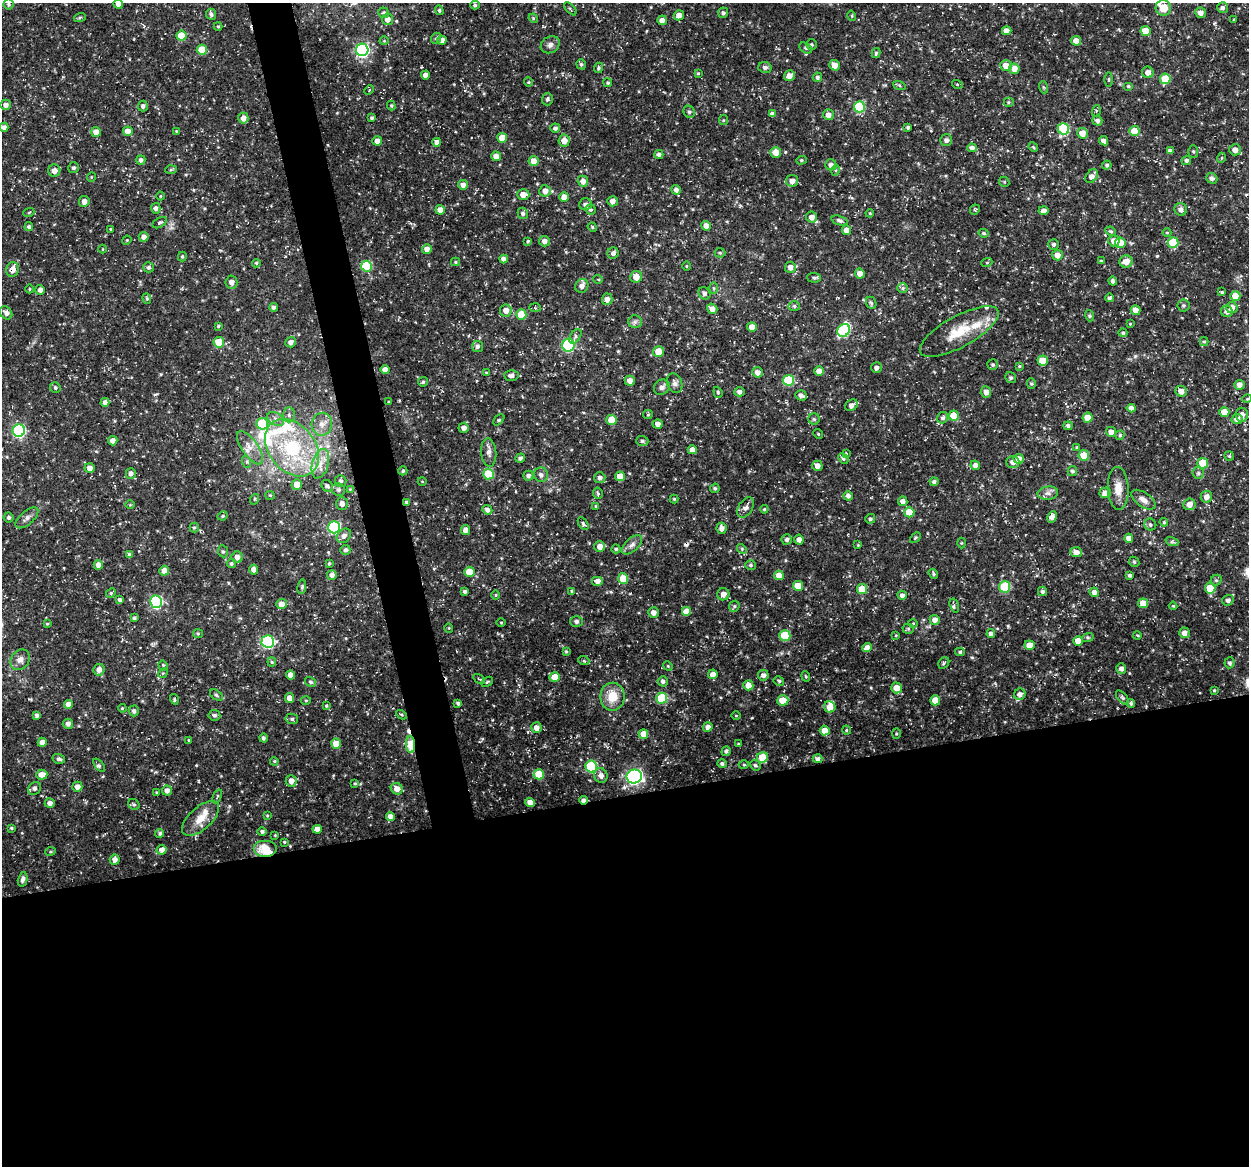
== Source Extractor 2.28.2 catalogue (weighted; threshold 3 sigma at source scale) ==
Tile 15 of 4 x 4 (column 3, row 4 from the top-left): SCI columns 2496-3742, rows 38-1201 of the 4992 x 4776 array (HDU 1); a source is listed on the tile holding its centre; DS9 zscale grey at full resolution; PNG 1251 x 1168 px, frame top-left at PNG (2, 3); each listed source drawn as its Kron ellipse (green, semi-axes under 4 px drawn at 4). Shown black and unused: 34% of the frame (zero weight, under 3 of 5 exposures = <1% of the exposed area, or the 3 px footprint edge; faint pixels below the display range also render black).
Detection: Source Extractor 2.28.2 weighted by HDU 2 'WHT'; one run over the whole footprint, this tile lists its part. Background 0.0467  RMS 0.0028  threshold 0.0124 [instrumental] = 3 sigma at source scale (4.5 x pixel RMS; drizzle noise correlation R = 1.50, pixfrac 1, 0.0396/0.0396 arcsec/px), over >= 5 px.
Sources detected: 511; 2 inside a brighter object's white glare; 3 cosmic-ray / hot-pixel residue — neither listed nor drawn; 10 inside a brighter listed object's ellipse — not listed separately; the other 496 listed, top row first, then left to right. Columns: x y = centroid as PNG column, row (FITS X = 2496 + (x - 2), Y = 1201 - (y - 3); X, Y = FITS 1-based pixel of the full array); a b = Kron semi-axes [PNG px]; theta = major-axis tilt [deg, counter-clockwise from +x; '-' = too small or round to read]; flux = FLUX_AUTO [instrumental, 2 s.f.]
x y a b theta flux
9 4 5 5 - 0.57
118 4 5 4 - 1.3
475 5 5 4 - 0.43
1163 8 8 7 - 4.1
1222 8 5 5 - 0.83
570 9 8 3 -46 0.35
439 10 5 4 - 0.47
384 13 5 5 - 0.54
723 13 5 5 - 0.65
1201 13 5 5 - 1.6
211 14 6 5 - 0.84
679 15 5 5 - 1.9
852 16 5 3 - 0.3
80 17 6 4 19 0.38
533 18 5 4 - 0.33
387 19 5 5 - 1.5
1234 19 3 3 - 0.22
662 20 5 4 - 1.5
218 26 4 4 - 0.31
1007 31 5 4 - 2.1
1145 31 5 5 - 4.8
181 36 5 5 - 5.4
436 38 6 5 - 0.47
442 40 4 4 - 1.7
384 41 4 3 - 0.21
1076 41 5 4 - 3
811 44 5 5 - 0.48
550 45 10 8 31 1.2
806 48 7 5 -28 0.51
202 50 5 5 - 7
362 50 6 6 - 49
876 53 5 3 - 0.44
581 64 5 4 - 0.48
835 65 5 5 - 2
1006 66 6 5 - 2.8
765 67 6 5 - 0.75
598 68 5 4 - 0.47
1014 69 5 5 - 2.7
1148 72 6 5 - 1.7
698 73 3 3 - 0.33
426 75 4 4 - 1.7
789 76 5 5 - 1.9
817 77 5 4 - 0.67
1109 79 7 3 -90 0.36
1165 79 5 5 - 8.7
528 82 4 4 - 0.31
608 83 4 4 - 0.44
957 84 5 3 - 0.29
899 85 6 4 -19 0.41
1128 86 5 4 - 0.39
1043 87 6 4 -70 0.32
369 90 5 3 - 0.22
547 99 6 5 - 0.65
1008 102 5 5 - 0.42
6 105 5 5 - 1.2
143 106 5 5 - 0.76
391 106 5 4 - 0.35
859 107 5 5 - 18
1096 111 6 3 72 0.33
689 112 6 5 - 0.63
772 114 4 4 - 1.2
828 115 5 5 - 1.6
243 118 5 5 - 1.6
372 118 3 3 - 0.5
723 120 5 4 - 0.32
1097 121 5 4 - 0.91
4 127 5 4 - 1.2
908 127 3 3 - 0.47
555 128 5 4 - 0.8
1064 129 6 5 - 19
128 131 5 5 - 2.2
176 131 4 3 - 0.22
1134 131 5 5 - 4.5
96 132 5 5 - 2.4
1082 133 5 5 - 2.6
502 138 5 5 - 4.4
946 140 6 5 - 0.82
377 141 5 4 - 1.5
564 141 6 5 - 2.5
1104 141 5 4 - 1.4
437 142 4 4 - 1.4
1033 147 5 4 - 0.31
972 148 5 4 - 1.4
1235 150 6 5 - 1.7
1170 151 4 4 - 0.99
1193 151 6 5 - 0.45
776 152 5 5 - 2.7
659 155 4 4 - 0.76
496 156 5 4 - 1.9
1221 158 5 3 - 0.27
141 160 5 4 - 0.75
801 160 5 4 - 0.38
1186 160 5 4 - 0.63
534 161 5 5 - 2.6
831 165 6 5 - 1.4
1107 165 4 4 - 0.63
73 168 6 5 - 0.53
171 170 6 4 3 0.32
836 170 5 3 - 0.32
54 171 6 6 - 1.7
1092 176 8 5 53 1.8
91 177 5 3 - 0.21
1212 178 6 5 - 0.77
583 181 5 5 - 1.8
792 181 6 5 - 1.8
1004 182 5 4 - 0.36
463 185 5 5 - 1.4
676 190 4 4 - 1.1
545 191 6 5 - 1.8
523 194 6 5 - 2.4
160 196 4 3 - 0.23
564 197 5 4 - 3
84 201 5 5 - 1.6
612 201 5 5 - 1.4
585 204 6 6 - 0.99
156 208 5 4 - 0.79
1181 209 6 6 - 1
440 210 5 4 - 2
590 210 5 5 - 0.49
975 210 5 5 - 0.36
1043 211 5 4 - 0.93
29 212 5 3 - 0.29
523 213 6 5 - 0.73
870 213 4 3 - 0.24
812 217 5 5 - 2
839 220 8 4 -20 0.74
160 223 8 4 30 0.54
706 226 5 5 - 2
29 227 4 4 - 0.7
592 227 5 4 - 0.34
110 229 4 2 - 0.22
847 230 5 4 - 2.7
1111 231 5 4 - 0.44
984 233 5 4 - 0.5
1167 233 4 4 - 0.26
144 237 5 5 - 1.5
127 240 5 4 - 0.26
528 241 4 4 - 0.32
544 241 5 5 - 1.1
1114 241 6 5 - 2.5
1173 242 5 5 - 11
1120 243 5 5 - 5
1054 244 5 5 - 0.7
103 249 4 3 - 0.19
427 249 5 5 - 1.7
613 253 6 5 - 1
720 253 5 5 - 0.39
1057 255 5 5 - 1.9
182 256 5 4 - 0.39
504 259 4 4 - 1.4
1101 261 4 3 - 0.3
1126 261 6 6 - 2.5
455 262 4 4 - 0.34
987 262 5 3 - 0.31
256 263 4 4 - 0.4
366 266 5 5 - 18
686 266 5 3 - 0.26
148 267 5 5 - 0.62
790 267 5 5 - 1.3
12 269 7 6 - 2.1
860 274 5 5 - 1.9
636 277 6 6 - 2.2
814 278 7 5 -4 0.52
598 279 5 3 - 0.28
1113 281 4 4 - 0.87
231 282 6 6 - 1.2
582 286 7 6 - 1.4
714 288 5 4 - 0.34
903 288 5 5 - 0.46
29 289 4 3 - 0.26
40 290 5 4 - 1.2
1222 292 4 3 - 0.29
704 293 6 5 - 0.86
1235 296 5 5 - 3.9
147 298 5 4 - 0.37
1109 298 4 4 - 0.59
607 299 6 5 - 1.5
871 303 6 5 - 0.61
1183 305 6 6 - 0.57
794 306 5 5 - 0.53
274 307 4 4 - 0.88
1232 307 5 5 - 1.8
535 308 6 4 -2 0.35
712 309 5 5 - 1.7
506 310 6 6 - 2.1
1136 310 5 5 - 2.1
1227 311 6 6 - 1.4
6 313 7 5 -52 1.1
521 314 5 5 - 6.6
1090 316 6 4 -72 0.41
635 322 7 6 - 0.73
1130 324 3 3 - 0.2
218 326 3 3 - 0.35
752 327 5 4 - 2.8
844 330 7 6 - 23
959 331 44 15 29 9.2
1123 333 4 4 - 0.49
575 336 8 5 57 0.58
219 342 5 5 - 5.5
291 342 5 5 - 0.97
1204 342 4 4 - 0.34
568 345 6 6 - 24
477 346 6 5 - 0.93
658 351 5 5 - 3.9
1043 361 5 5 - 4.8
993 365 5 5 - 0.47
1019 366 4 3 - 0.3
876 368 5 5 - 0.96
385 370 4 4 - 1.9
819 371 5 4 - 1.9
757 372 5 5 - 1.5
486 373 3 3 - 0.24
511 375 7 5 -3 1.1
1011 378 6 5 - 0.6
789 380 5 5 - 13
630 381 5 5 - 1.6
423 382 5 4 - 0.44
675 383 10 7 -67 1.1
1031 384 5 4 - 0.4
1239 385 5 5 - 1.5
662 387 8 7 - 1.1
55 388 5 5 - 0.51
1181 391 6 5 - 2
718 392 6 4 -70 0.37
739 392 5 4 - 1
986 392 5 5 - 1.8
801 395 6 5 - 1.1
1247 399 5 3 - 0.22
105 402 4 4 - 1.3
389 402 4 2 - 0.25
851 405 7 5 37 1.3
1131 408 4 4 - 1.5
1224 412 5 5 - 3.1
648 414 5 4 - 0.33
289 415 7 6 - 0.82
1242 415 7 6 - 1.6
954 416 5 5 - 5.1
943 418 6 5 - 0.71
1088 418 5 5 - 5.8
276 419 9 6 -28 1.1
814 419 6 5 - 0.53
1237 419 5 5 - 1.5
499 420 6 4 46 0.49
611 420 5 5 - 4.7
262 424 6 6 - 11
322 424 11 10 - 2.2
658 424 5 4 - 1.2
1068 426 4 4 - 0.64
464 428 5 5 - 1.4
19 430 6 6 - 41
1111 432 5 5 - 1.6
818 434 5 4 - 0.35
1120 435 5 4 - 0.42
113 441 4 4 - 1.7
642 441 6 5 - 0.52
1077 447 4 3 - 0.32
250 448 19 8 -56 2.8
292 448 32 23 -51 25
692 450 4 4 - 2
489 452 14 7 -85 1.5
846 453 4 2 - 0.21
1084 455 5 5 - 5
1229 456 5 4 - 0.38
520 458 5 3 - 0.53
843 459 6 4 -48 0.48
1018 459 5 5 - 2.5
247 462 6 4 -71 0.51
1013 462 7 5 1 1.1
1203 463 5 5 - 8.4
320 464 15 8 74 2.8
975 465 5 4 - 1.1
817 466 5 5 - 1.8
90 468 5 4 - 1.6
403 471 4 4 - 0.48
1072 471 5 4 - 0.62
131 473 5 5 - 1.1
1198 473 6 6 - 0.62
489 474 5 5 - 11
541 475 7 7 - 0.98
528 476 5 5 - 0.75
620 476 5 5 - 3.7
600 478 5 5 - 0.91
341 481 6 5 - 0.72
422 481 4 3 - 0.22
934 482 4 4 - 0.64
297 485 5 5 - 2.3
327 486 6 5 - 0.74
715 488 5 4 - 0.49
1118 488 21 10 -87 3.3
350 489 4 4 - 0.24
338 490 7 6 - 0.78
598 493 5 5 - 0.43
1048 493 10 6 8 1.1
1105 493 5 5 - 1.8
270 495 5 4 - 0.34
848 496 5 4 - 0.93
1206 497 6 6 - 1.8
255 499 5 3 - 0.32
674 499 4 4 - 0.31
1143 500 14 7 -36 1.6
903 501 5 4 - 1.4
407 502 4 3 - 0.68
342 504 6 6 - 1.2
1189 504 6 6 - 2
130 505 4 3 - 0.23
596 506 4 3 - 0.31
746 507 11 7 58 1.5
764 509 4 3 - 0.33
487 510 5 4 - 1.1
909 512 5 5 - 5.4
222 516 5 4 - 0.39
9 517 5 5 - 0.59
1052 517 6 4 65 1.4
27 518 14 6 40 1.2
870 519 5 4 - 0.54
1164 522 4 3 - 0.31
583 523 7 4 -57 0.53
1150 524 6 5 - 0.59
334 527 6 6 - 30
194 528 5 4 - 0.4
721 528 5 5 - 1.3
465 530 5 4 - 1.7
344 536 8 6 46 1.2
915 538 6 3 45 0.34
1129 538 4 4 - 1.6
787 539 5 5 - 0.76
799 539 5 4 - 1.4
1172 542 6 4 -18 0.47
961 543 5 3 - 0.25
632 545 12 6 42 1.2
858 545 3 3 - 0.2
600 546 5 5 - 1.8
616 549 4 4 - 0.42
742 549 5 4 - 0.39
345 550 5 5 - 0.73
223 551 6 5 - 0.46
1076 552 6 5 - 1.7
130 555 4 4 - 0.81
237 557 5 5 - 1.6
1134 562 5 4 - 0.41
231 563 5 4 - 0.48
329 563 4 3 - 0.35
98 565 5 4 - 1.8
750 565 5 5 - 0.53
254 570 5 4 - 1.6
164 571 5 5 - 2.1
469 572 5 5 - 3.7
933 574 5 4 - 0.41
332 575 5 5 - 1.1
779 575 5 5 - 2.5
1130 575 4 3 - 0.64
623 579 5 5 - 5.3
1216 580 6 5 - 0.54
597 581 6 5 - 1.5
798 586 5 5 - 4.6
302 587 7 3 82 0.47
1005 587 6 5 - 13
1210 588 5 5 - 5.8
862 589 5 5 - 4.8
465 591 4 4 - 0.62
572 591 4 3 - 0.46
1042 591 4 4 - 0.62
1094 592 5 4 - 1.3
111 593 5 4 - 0.39
723 594 6 6 - 1.6
496 595 5 3 - 0.27
902 595 5 4 - 1
120 600 4 4 - 0.74
1228 600 6 5 - 0.91
156 602 6 6 - 36
1143 603 5 5 - 3.6
281 604 5 5 - 1.9
734 606 6 5 - 0.48
954 606 7 4 -73 0.65
1173 606 4 4 - 0.35
686 611 5 5 - 2.9
653 612 5 5 - 1.4
134 618 4 3 - 0.56
935 620 5 5 - 1.7
576 621 6 5 - 0.92
501 622 5 3 - 0.24
913 623 4 4 - 0.27
47 624 3 3 - 0.26
449 628 5 3 - 0.21
908 629 5 5 - 0.43
1184 633 5 5 - 1.6
198 634 5 4 - 0.33
991 634 4 4 - 1.1
896 635 3 2 - 0.23
1137 635 4 3 - 0.28
785 636 5 5 - 11
1088 637 6 4 18 0.41
268 641 6 6 - 38
1078 641 5 5 - 3
1029 645 5 5 - 2.7
867 647 5 4 - 1.8
566 651 4 4 - 0.32
960 652 5 4 - 0.44
20 660 11 9 55 1.6
584 661 6 3 -19 0.32
272 662 4 4 - 0.35
944 663 6 5 - 0.44
1229 663 5 5 - 0.65
163 665 5 4 - 0.38
668 666 5 4 - 0.36
1121 668 5 5 - 1.1
99 670 6 5 - 1.5
163 673 5 4 - 0.33
713 674 5 4 - 1.9
290 675 4 4 - 1.7
763 675 5 5 - 0.93
806 676 5 4 - 0.35
555 677 5 5 - 4.2
479 679 6 3 -30 0.27
663 681 5 5 - 0.86
779 681 5 4 - 0.47
311 682 6 4 -31 0.44
487 682 6 3 35 0.31
748 685 5 5 - 2.7
896 688 5 5 - 2.7
1214 690 4 3 - 0.31
1020 694 6 5 - 1.4
216 695 7 4 -37 0.5
612 697 14 12 90 5.3
289 698 5 4 - 2
662 698 5 5 - 15
1122 698 8 4 -49 0.53
174 699 5 3 - 0.34
306 700 5 3 - 0.27
783 700 5 5 - 4
935 700 5 5 - 3.6
458 703 4 3 - 0.47
1131 703 4 4 - 0.5
68 704 4 4 - 2
326 705 4 3 - 0.38
830 707 6 5 - 3.1
122 708 4 3 - 0.26
134 711 5 5 - 0.79
37 715 4 4 - 0.87
214 715 6 5 - 0.71
402 715 5 3 - 0.31
736 715 4 3 - 0.23
292 719 6 5 - 0.6
68 724 5 5 - 0.96
708 727 5 4 - 1.4
536 728 5 5 - 1.7
846 730 5 3 - 0.26
825 731 5 5 - 3.4
643 734 5 5 - 2.8
896 734 5 4 - 0.32
263 738 4 4 - 0.57
189 740 3 2 - 0.22
42 742 4 4 - 1.7
336 744 5 5 - 3.8
410 744 8 4 -88 14
738 744 3 3 - 0.26
726 751 5 4 - 0.62
762 757 5 5 - 5.5
59 759 6 5 - 0.68
817 759 5 4 - 1.1
274 761 4 3 - 0.29
722 764 5 4 - 0.62
99 765 8 4 -53 0.6
744 765 5 3 - 0.28
755 765 6 5 - 0.56
591 767 6 6 - 19
539 774 5 5 - 6.7
42 775 5 5 - 2.4
601 775 7 6 - 1.4
634 776 7 7 - 72
291 781 6 5 - 1.9
355 783 4 4 - 0.31
77 787 5 5 - 1.7
34 789 7 6 - 0.74
397 789 6 5 - 2.2
167 790 5 5 - 1.4
157 793 3 3 - 0.34
217 796 7 3 67 0.36
583 800 4 3 - 0.93
530 802 5 4 - 1.9
50 803 5 5 - 1.1
134 804 6 5 - 0.5
267 815 4 3 - 0.28
390 816 4 4 - 1.4
200 818 23 11 42 4.2
11 828 3 3 - 0.35
317 829 5 4 - 1.6
262 831 4 4 - 0.71
160 833 5 4 - 0.55
275 835 3 3 - 0.23
284 842 3 3 - 0.28
266 849 12 8 0 6.1
162 850 5 4 - 1.7
50 852 5 3 - 0.32
115 860 5 5 - 1.6
23 879 7 4 77 0.8
Overlapping masked pixels (flux is a lower limit): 5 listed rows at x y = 12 269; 407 502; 410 744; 583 800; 266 849
Isophote crosses this tile's border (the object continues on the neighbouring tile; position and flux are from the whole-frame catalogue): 3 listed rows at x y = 9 4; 118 4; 1235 150